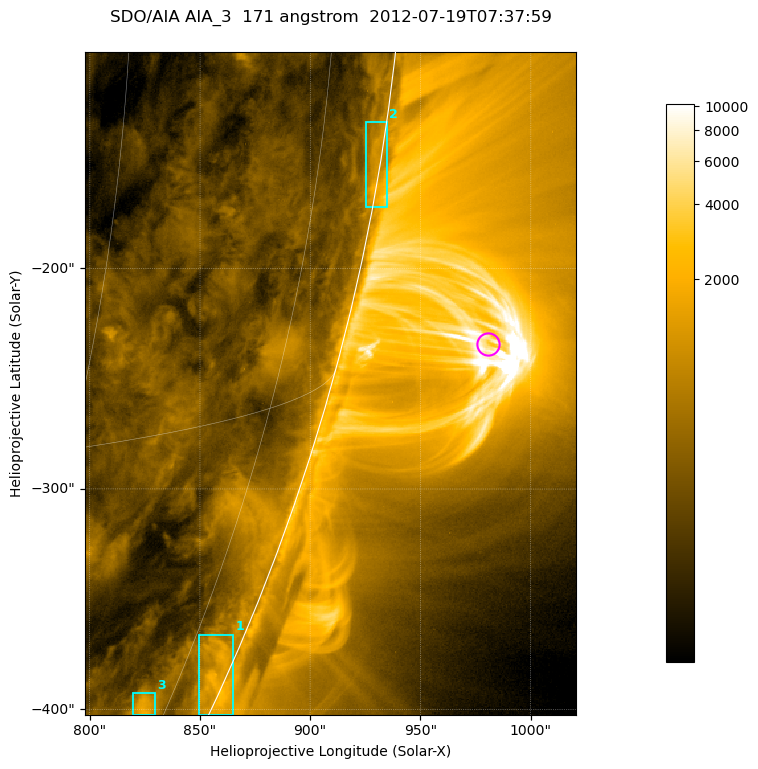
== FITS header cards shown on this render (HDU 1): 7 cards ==
TELESCOP= 'SDO/AIA '           / For AIA: SDO/AIA
INSTRUME= 'AIA_3   '           / For AIA: AIA_ATA1, AIA_ATA2, AIA_ATA3 or AIA_AT
WAVELNTH=                  171 / [angstrom] Wavelength
WAVEUNIT= 'angstrom'           / Wavelength unit: angstrom
DATE-OBS= '2012-07-19T07:37:59.344' / [ISO] Date when observation started; ISO 8
CTYPE1  = 'HPLN-TAN'           / CTYPE1; Typically HPLN
CTYPE2  = 'HPLT-TAN'           / CTYPE2; Typically HPLT

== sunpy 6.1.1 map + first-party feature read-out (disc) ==
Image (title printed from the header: SDO/AIA AIA_3  171 angstrom  2012-07-19T07:37:59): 371 x 501 px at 0.599 arcsec/px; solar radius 944 arcsec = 1575 px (partial field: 1.2% of the solar disc is inside the frame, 48% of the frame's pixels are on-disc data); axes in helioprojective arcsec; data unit not stated in the header (colour bar unlabelled)
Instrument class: DISC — disc imager (sunpy class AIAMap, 171 A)
Bright regions (active regions / flare kernels): reference = the on-disc median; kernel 3 px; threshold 5 sigma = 661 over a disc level ~297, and >= 1.15x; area >= 185 px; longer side >= 4 px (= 2.4 arcsec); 3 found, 3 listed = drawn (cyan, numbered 1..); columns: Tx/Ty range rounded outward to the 2 arcsec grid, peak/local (2 s.f.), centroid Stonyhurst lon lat
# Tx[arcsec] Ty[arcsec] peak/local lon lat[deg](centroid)
1 848..866 -404..-366 7.9 +81 -23
2 924..936 -172..-134 6.6 +85 -9
3 818..830 -404..-392 6.1 +72 -24
Off-limb structures (1.02-1.3 R_sun): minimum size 92 px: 3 found; the strongest spans PA ~250..260 deg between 1.02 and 1.14 R_sun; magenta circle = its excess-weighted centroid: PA ~255 deg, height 1.07 R_sun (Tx ~980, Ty ~-234 arcsec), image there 3.3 x the reference